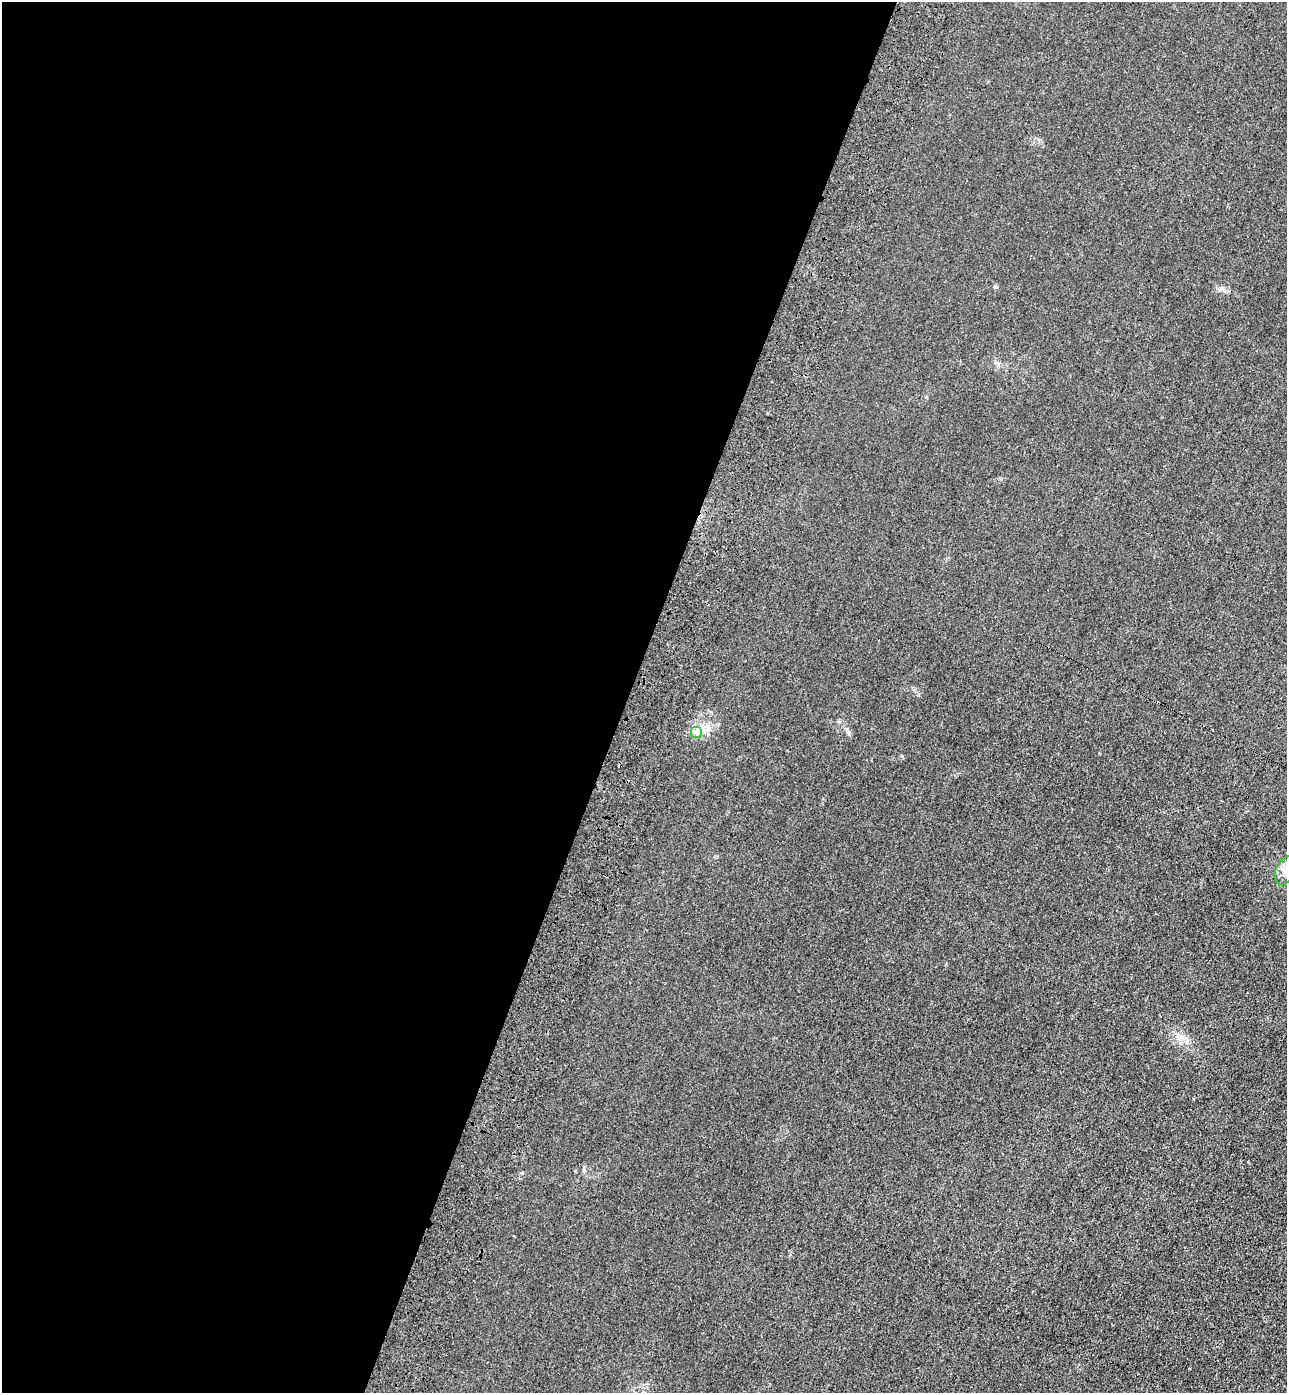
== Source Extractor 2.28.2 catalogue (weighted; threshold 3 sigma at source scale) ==
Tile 5 of 4 x 4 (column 1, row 2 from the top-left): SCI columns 374-1658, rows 2833-4223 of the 5755 x 5659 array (HDU 1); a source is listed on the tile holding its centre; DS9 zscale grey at full resolution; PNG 1289 x 1395 px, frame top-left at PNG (2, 2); each listed source drawn as its Kron ellipse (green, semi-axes under 4 px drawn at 4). Shown black and unused: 49% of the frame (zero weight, under 3 of 4 exposures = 6% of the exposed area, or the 3 px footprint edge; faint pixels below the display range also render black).
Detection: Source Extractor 2.28.2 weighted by HDU 2 'WHT'; one run over the whole footprint, this tile lists its part. Background 0.0206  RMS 0.0051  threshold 0.0231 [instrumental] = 3 sigma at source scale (4.5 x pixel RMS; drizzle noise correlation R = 1.50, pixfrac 1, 0.05/0.05 arcsec/px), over >= 5 px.
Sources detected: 3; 1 cosmic-ray / hot-pixel residue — neither listed nor drawn; the other 2 listed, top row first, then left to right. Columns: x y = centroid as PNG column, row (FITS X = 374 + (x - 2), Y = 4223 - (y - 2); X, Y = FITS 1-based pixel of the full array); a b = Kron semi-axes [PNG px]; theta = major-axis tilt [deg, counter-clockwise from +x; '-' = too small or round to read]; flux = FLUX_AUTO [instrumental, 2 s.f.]
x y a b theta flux
696 732 6 6 - 1.6
1286 870 15 10 60 4.7
Isophote crosses this tile's border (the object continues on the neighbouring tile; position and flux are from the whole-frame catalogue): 1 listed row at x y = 1286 870